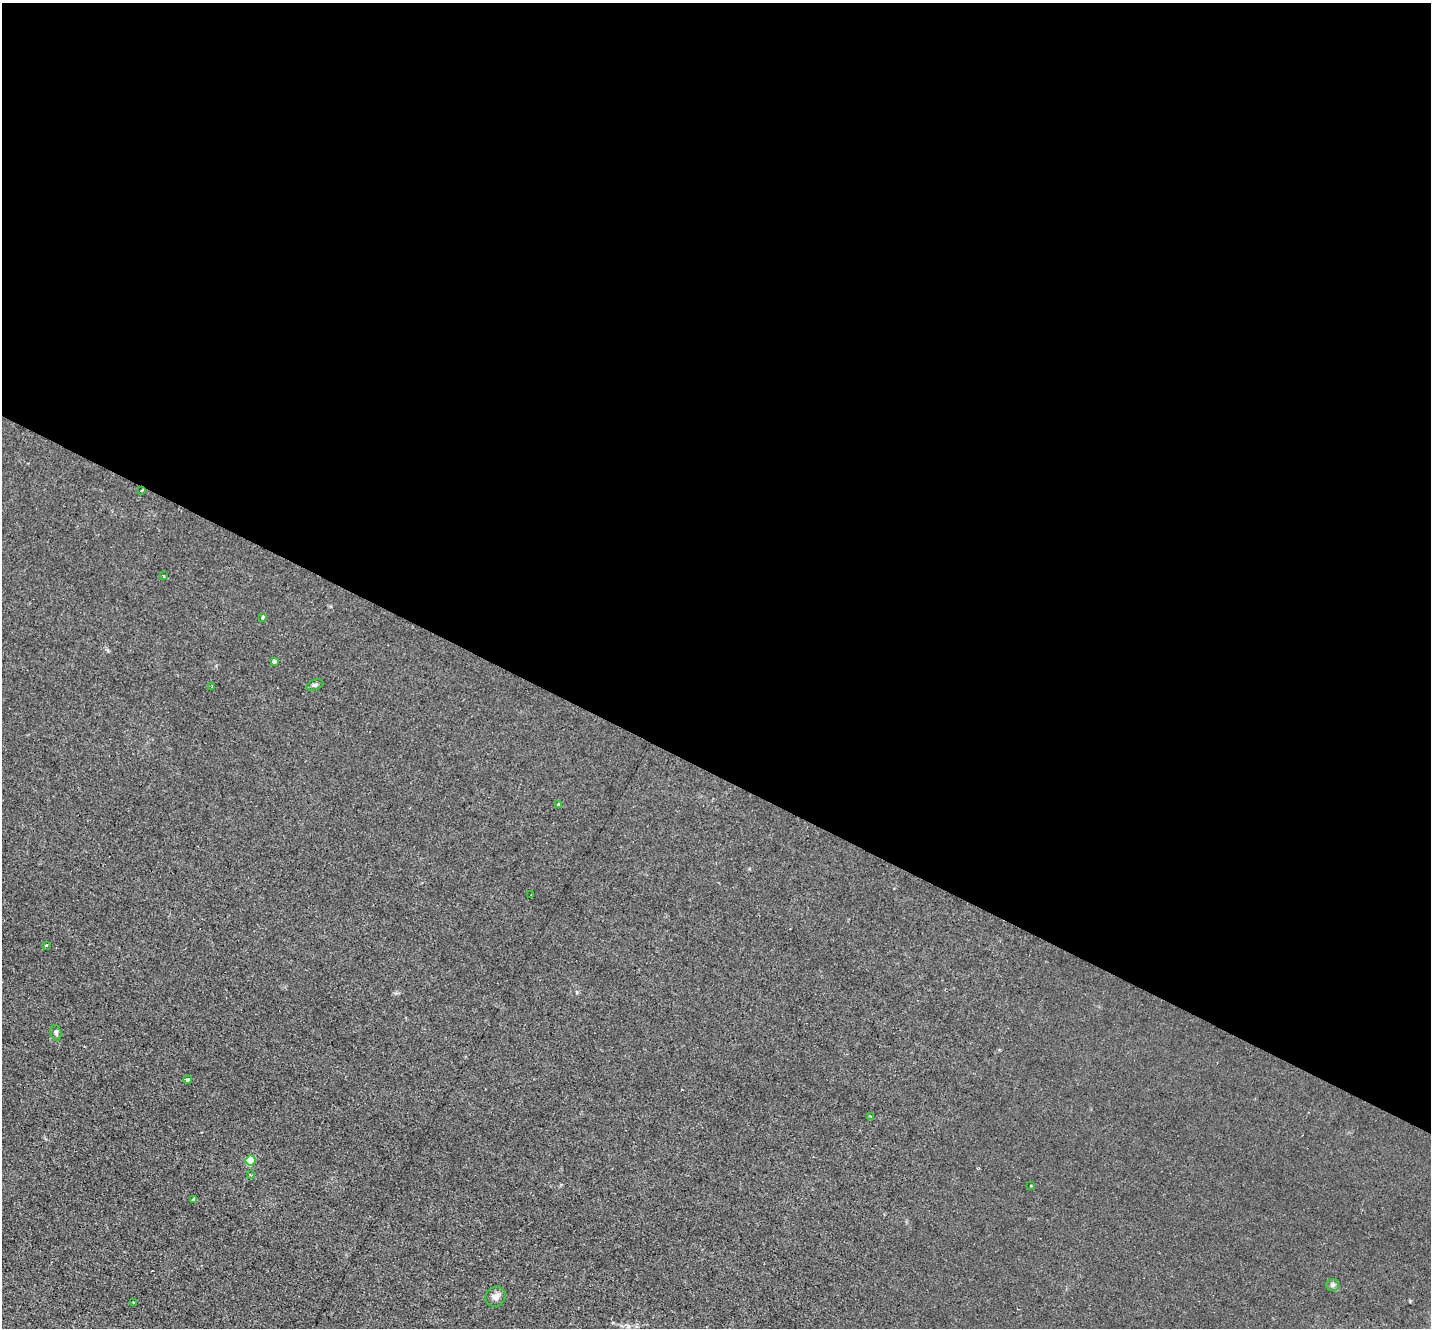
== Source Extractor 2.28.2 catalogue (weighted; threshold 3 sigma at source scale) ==
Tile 3 of 4 x 4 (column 3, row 1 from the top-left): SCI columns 2857-4285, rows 4256-5581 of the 5713 x 5726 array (HDU 1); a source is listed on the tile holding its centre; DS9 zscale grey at full resolution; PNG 1433 x 1330 px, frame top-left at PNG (2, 3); each listed source drawn as its Kron ellipse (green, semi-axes under 4 px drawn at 4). Shown black and unused: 58% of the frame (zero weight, under 2 of 3 exposures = <1% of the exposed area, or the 3 px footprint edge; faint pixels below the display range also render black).
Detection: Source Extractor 2.28.2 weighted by HDU 2 'WHT'; one run over the whole footprint, this tile lists its part. Background 0.0113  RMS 0.0047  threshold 0.021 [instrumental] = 3 sigma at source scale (4.5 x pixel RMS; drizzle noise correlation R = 1.50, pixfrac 1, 0.05/0.05 arcsec/px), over >= 5 px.
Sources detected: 20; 1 cosmic-ray / hot-pixel residue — neither listed nor drawn; the other 19 listed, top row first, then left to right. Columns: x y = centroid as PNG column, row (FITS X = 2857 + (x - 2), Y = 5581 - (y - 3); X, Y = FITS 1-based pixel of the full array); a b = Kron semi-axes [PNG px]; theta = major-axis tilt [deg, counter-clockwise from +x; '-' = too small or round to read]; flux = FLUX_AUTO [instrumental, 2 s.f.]
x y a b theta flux
142 490 3 3 - 0.49
164 576 3 2 - 0.79
263 618 4 3 - 4.1
274 661 3 3 - 1.3
315 685 8 5 21 0.96
212 687 3 2 - 0.67
558 804 3 2 - 0.63
531 895 3 2 - 0.57
46 945 3 2 - 0.58
56 1033 8 5 -77 1
187 1079 4 3 - 1.8
870 1116 4 3 - 0.42
250 1160 5 5 - 23
250 1175 4 3 - 0.54
1031 1185 3 2 - 0.49
193 1199 4 2 - 1.3
1333 1285 6 5 - 1
495 1297 10 9 - 2.3
134 1302 3 2 - 0.61
Overlapping masked pixels (flux is a lower limit): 1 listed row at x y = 142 490